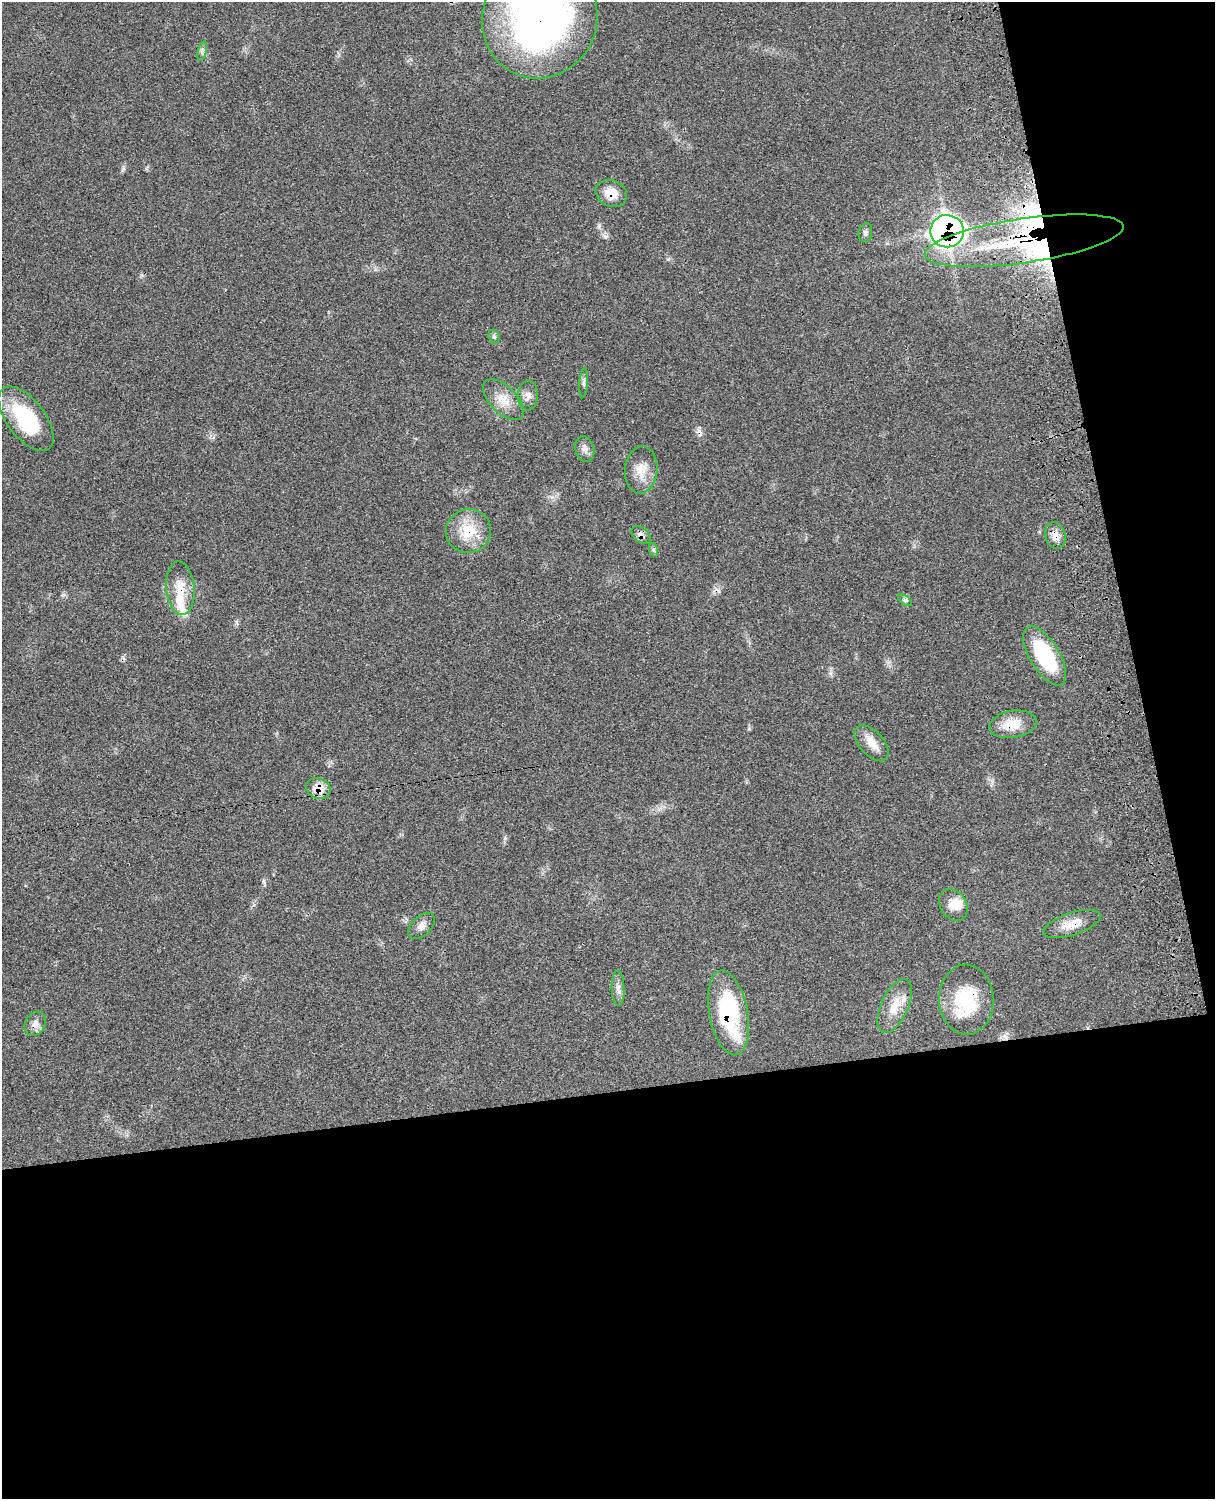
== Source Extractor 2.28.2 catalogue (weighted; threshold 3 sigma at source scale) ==
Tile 12 of 4 x 3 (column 4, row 3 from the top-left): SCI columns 3757-4969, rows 276-1772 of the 5088 x 4928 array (HDU 1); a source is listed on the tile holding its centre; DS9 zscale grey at full resolution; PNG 1217 x 1501 px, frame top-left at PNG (2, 2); each listed source drawn as its Kron ellipse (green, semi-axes under 4 px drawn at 4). Shown black and unused: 34% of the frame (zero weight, under 3 of 4 exposures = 6% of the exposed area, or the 3 px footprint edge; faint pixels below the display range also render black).
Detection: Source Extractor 2.28.2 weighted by HDU 2 'WHT'; one run over the whole footprint, this tile lists its part. Background 0.0761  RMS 0.0058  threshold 0.026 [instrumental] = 3 sigma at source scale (4.5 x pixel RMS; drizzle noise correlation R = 1.50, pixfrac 1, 0.05/0.05 arcsec/px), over >= 5 px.
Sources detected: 37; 1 cosmic-ray / hot-pixel residue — neither listed nor drawn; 5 inside a brighter listed object's ellipse — not listed separately; the other 31 listed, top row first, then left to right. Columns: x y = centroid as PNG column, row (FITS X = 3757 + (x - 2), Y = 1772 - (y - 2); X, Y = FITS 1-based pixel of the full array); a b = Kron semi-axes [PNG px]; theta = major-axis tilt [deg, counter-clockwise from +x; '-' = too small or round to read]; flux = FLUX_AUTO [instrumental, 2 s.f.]
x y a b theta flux
540 18 60 57 66 250
202 51 10 4 76 1.4
611 193 16 13 -24 8.8
947 231 17 16 - 260
865 233 9 6 79 1.7
1024 241 101 22 8 80
494 337 7 5 -70 1.2
584 382 15 4 86 1.6
528 396 15 10 87 3.8
503 400 25 13 -45 9.3
26 419 38 19 -52 39
585 449 13 9 -73 3.2
641 470 24 16 85 9.3
468 531 22 22 - 17
641 535 11 7 -38 3.1
1055 536 13 10 -73 5
654 550 7 4 -71 1.1
180 588 27 14 -85 11
905 600 8 4 -36 1.1
1045 656 33 15 -59 41
1013 724 24 13 9 12
872 743 21 12 -48 7.5
318 788 13 10 -21 8.1
953 905 17 13 -53 6.8
1072 924 30 11 18 9.4
422 926 16 9 44 3.7
618 988 17 6 -88 3.2
966 1000 35 27 -88 31
895 1006 29 13 65 11
728 1013 43 19 -79 57
35 1024 13 10 61 3.9
Overlapping masked pixels (flux is a lower limit): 14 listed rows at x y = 540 18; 611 193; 947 231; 1024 241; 468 531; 641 535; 1055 536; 180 588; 1013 724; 318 788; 1072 924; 966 1000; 728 1013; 35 1024
Isophote crosses this tile's border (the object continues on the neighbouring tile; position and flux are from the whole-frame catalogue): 2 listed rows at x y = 540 18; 26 419
Unlisted compact peaks at least as high as the median listed source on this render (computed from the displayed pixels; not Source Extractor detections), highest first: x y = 123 169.